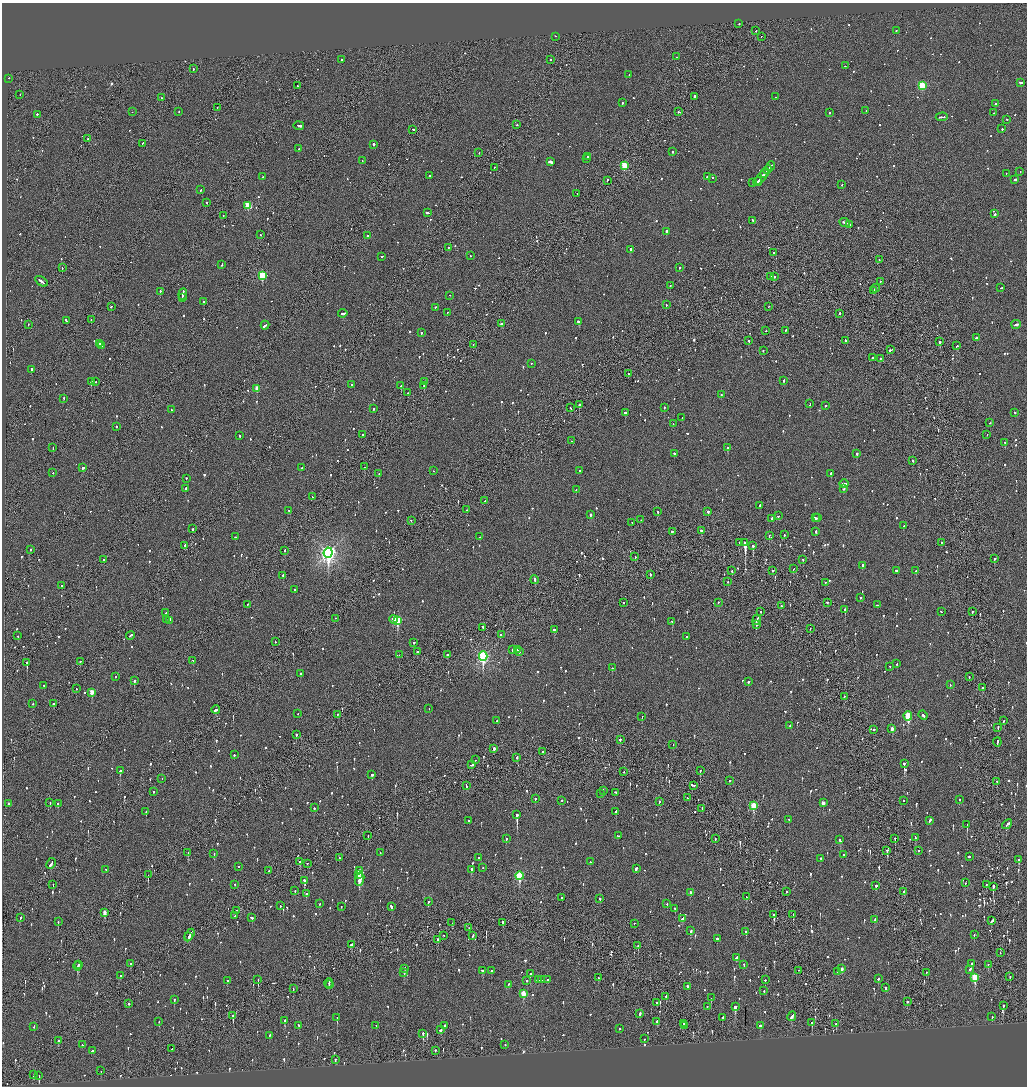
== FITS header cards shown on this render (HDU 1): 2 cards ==
NAXIS1  =                 2050
NAXIS2  =                 2168

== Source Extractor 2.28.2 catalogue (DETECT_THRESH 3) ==
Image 2050 x 2168 px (HDU 1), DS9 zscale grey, zoomed out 1/2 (1 PNG px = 2 x 2 image px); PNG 1029 x 1088 px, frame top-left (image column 2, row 2168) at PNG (2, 3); each listed source drawn as its Kron ellipse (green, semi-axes under 4 px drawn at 4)
Background -0.118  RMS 0.097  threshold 0.291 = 3 sigma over >= 5 px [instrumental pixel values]
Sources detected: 1455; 83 cannot appear on this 1/2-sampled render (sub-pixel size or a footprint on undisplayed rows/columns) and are neither listed nor drawn; of the other 1372, the 500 brightest by FLUX_AUTO listed and drawn (872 fainter detections omitted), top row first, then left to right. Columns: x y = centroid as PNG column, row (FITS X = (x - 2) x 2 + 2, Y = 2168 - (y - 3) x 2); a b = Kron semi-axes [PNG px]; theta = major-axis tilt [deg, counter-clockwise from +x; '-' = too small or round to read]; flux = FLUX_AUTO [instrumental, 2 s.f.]
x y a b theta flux
739 24 2 2 - 65
756 31 2 1 - 79
896 31 2 2 - 59
556 37 2 2 - 69
761 37 2 1 - 55
676 57 2 2 - 61
342 60 2 2 - 91
550 60 2 2 - 81
845 66 2 2 - 69
193 69 2 2 - 97
629 75 2 2 - 66
8 79 2 2 - 63
1020 83 4 2 - 280
297 86 2 2 - 86
922 86 3 3 - 1200
20 95 2 1 - 54
694 97 2 1 - 65
775 97 2 1 - 160
162 98 2 1 - 57
622 103 2 2 - 72
995 104 2 2 - 310
217 108 2 1 - 69
866 111 2 2 - 85
132 112 2 1 - 110
179 112 2 2 - 55
678 112 2 2 - 58
830 113 2 2 - 120
994 113 2 2 - 110
37 115 2 2 - 220
942 117 6 2 3 190
1007 120 2 2 - 65
517 125 2 2 - 110
299 126 5 2 - 490
1002 129 2 2 - 66
413 130 3 2 - 260
88 139 2 1 - 80
143 144 3 1 - 79
374 145 2 2 - 420
299 149 2 2 - 94
672 152 2 2 - 140
479 153 2 2 - 59
588 157 2 2 - 95
587 159 2 2 - 120
362 161 2 2 - 76
550 162 4 2 - 470
624 166 3 3 - 630
770 167 5 2 - 150
494 168 2 2 - 92
767 170 4 2 - 170
1020 172 2 2 - 60
764 174 3 1 - 140
1006 174 2 1 - 83
429 176 2 2 - 150
263 177 2 2 - 100
707 177 2 2 - 140
761 178 10 2 50 420
713 179 2 2 - 190
1015 180 3 2 - 410
607 181 3 1 - 58
757 182 4 2 - 210
752 183 2 2 - 140
842 185 2 2 - 61
201 190 2 2 - 58
577 194 2 2 - 72
207 203 2 2 - 58
248 206 3 3 - 840
427 213 3 2 - 160
995 214 2 2 - 140
223 216 2 2 - 75
752 221 2 2 - 65
845 223 5 2 - 210
850 225 3 2 - 150
666 232 3 2 - 350
260 235 2 2 - 110
367 236 2 2 - 170
448 248 2 2 - 110
630 250 4 2 - 360
773 253 2 1 - 120
470 256 2 2 - 100
381 257 3 2 - 85
879 260 2 1 - 76
222 265 3 2 - 97
62 268 2 1 - 71
679 268 2 2 - 83
262 276 3 3 - 1200
770 277 2 2 - 63
774 277 2 2 - 73
41 282 7 2 -35 290
880 282 2 2 - 88
670 286 2 2 - 140
1001 288 3 2 - 96
875 289 4 1 - 200
874 291 3 2 - 160
160 292 2 2 - 160
183 295 5 2 - 300
450 296 2 1 - 63
182 298 3 2 - 210
204 302 2 2 - 220
666 305 2 2 - 64
111 307 2 2 - 74
768 307 2 1 - 61
435 308 2 2 - 63
447 313 2 2 - 230
343 314 4 2 - 170
840 314 2 1 - 88
91 320 3 2 - 99
66 321 4 2 - 160
579 322 3 2 - 520
502 324 3 2 - 300
28 325 2 1 - 62
1016 325 5 2 - 160
265 326 4 2 - 240
765 331 2 1 - 120
786 331 2 2 - 160
421 333 2 2 - 62
976 338 3 2 - 120
749 341 2 1 - 160
845 341 2 2 - 94
940 342 2 2 - 250
100 344 3 2 - 240
473 345 2 2 - 100
102 346 2 2 - 160
957 346 3 2 - 110
890 350 4 2 - 150
763 351 2 2 - 60
872 358 2 2 - 190
880 359 2 2 - 110
532 364 2 2 - 59
31 370 3 2 - 200
628 374 2 2 - 59
783 381 2 2 - 390
91 382 2 2 - 170
95 382 3 2 - 86
424 382 2 2 - 230
352 385 2 2 - 81
401 386 2 2 - 260
424 386 2 2 - 190
257 389 3 2 - 310
408 393 2 2 - 130
721 395 2 2 - 220
64 399 2 2 - 69
810 404 3 2 - 76
579 405 2 2 - 520
825 406 2 2 - 86
570 408 3 1 - 65
664 408 2 2 - 120
374 409 2 2 - 74
172 410 2 2 - 55
625 413 2 2 - 330
1015 413 2 2 - 96
682 418 2 2 - 90
990 423 2 2 - 68
673 424 2 1 - 57
116 427 2 2 - 220
363 435 2 2 - 55
987 435 2 2 - 58
240 436 2 2 - 160
571 441 2 1 - 58
1005 443 2 2 - 70
53 448 3 1 - 140
728 448 2 2 - 410
674 454 2 2 - 120
857 454 2 2 - 460
912 461 2 2 - 120
364 467 2 2 - 76
83 468 2 2 - 790
301 468 2 2 - 130
433 471 2 2 - 96
579 471 2 2 - 110
53 473 2 2 - 64
379 474 2 2 - 55
831 474 2 2 - 250
186 479 2 2 - 100
844 484 5 2 - 280
185 489 3 2 - 130
844 489 2 2 - 86
576 490 2 2 - 89
312 497 2 2 - 94
485 501 2 2 - 93
760 506 3 2 - 74
467 510 2 2 - 68
289 511 3 2 - 160
657 512 3 2 - 84
708 512 2 2 - 400
590 515 2 2 - 290
778 516 2 2 - 71
815 518 3 2 - 210
818 518 2 1 - 160
771 519 3 2 - 100
641 520 2 2 - 56
411 521 2 1 - 250
632 523 2 2 - 58
903 526 2 2 - 130
192 529 2 2 - 270
702 531 3 2 - 110
672 532 2 2 - 100
816 532 2 2 - 260
784 535 2 2 - 88
769 536 2 1 - 58
235 537 2 2 - 60
480 537 2 2 - 100
739 543 2 2 - 150
745 543 3 2 - 9600
941 543 2 1 - 59
185 546 2 2 - 200
753 546 2 2 - 420
31 550 2 2 - 98
285 551 2 1 - 210
328 553 5 4 - 8500
635 557 2 2 - 130
994 559 2 2 - 100
104 560 2 2 - 67
803 560 2 2 - 72
862 566 4 2 - 130
793 569 2 1 - 93
732 571 2 2 - 71
773 571 2 2 - 61
896 571 2 2 - 340
916 571 3 2 - 68
650 575 2 2 - 120
283 576 2 2 - 150
535 580 4 2 - 190
728 582 2 2 - 130
826 583 2 2 - 100
62 586 2 2 - 85
295 590 2 2 - 57
860 598 2 2 - 84
623 603 2 2 - 130
718 603 2 1 - 57
827 603 2 2 - 65
247 605 2 2 - 56
877 605 2 2 - 73
781 606 2 1 - 79
845 610 2 2 - 200
761 612 2 2 - 60
941 612 2 2 - 62
972 612 2 2 - 60
166 613 2 2 - 76
335 619 2 1 - 64
166 620 2 2 - 110
393 620 4 2 - 180
757 620 5 2 - 310
169 621 3 2 - 170
397 621 4 3 - 1300
672 622 2 2 - 150
756 625 2 1 - 64
483 628 3 1 - 120
810 629 2 1 - 81
554 630 3 2 - 190
501 635 2 2 - 79
18 636 2 2 - 94
130 636 4 2 - 140
686 637 2 2 - 64
275 642 2 2 - 72
414 643 2 2 - 67
512 650 2 2 - 280
517 650 2 1 - 87
417 652 2 2 - 190
519 652 2 2 - 110
399 655 2 1 - 59
447 655 2 2 - 120
483 657 5 3 - 3800
193 661 2 2 - 65
80 662 2 2 - 54
27 663 3 2 - 390
897 664 2 2 - 56
890 667 2 2 - 55
612 668 3 2 - 160
300 674 2 2 - 130
115 677 2 2 - 55
969 677 2 2 - 72
134 681 3 2 - 350
748 682 2 2 - 110
950 685 2 1 - 62
44 686 2 2 - 72
982 688 3 2 - 97
76 689 2 2 - 57
92 693 3 3 - 340
844 697 2 2 - 75
33 704 2 2 - 59
54 704 3 2 - 120
429 709 2 1 - 60
216 710 4 2 - 150
298 714 2 2 - 62
337 715 2 1 - 71
923 715 5 2 - 150
908 716 4 3 - 940
642 717 2 2 - 82
497 721 2 2 - 87
1004 721 2 2 - 64
790 726 2 2 - 64
998 728 4 2 - 170
892 729 3 2 - 140
873 730 2 2 - 130
296 735 3 2 - 160
620 740 2 2 - 230
997 742 4 2 - 180
673 745 2 2 - 57
494 749 2 2 - 1600
543 752 2 2 - 120
234 755 2 2 - 260
517 758 3 2 - 120
476 760 2 1 - 85
904 764 2 2 - 440
471 765 4 2 - 150
120 771 2 2 - 200
700 771 2 2 - 200
624 772 2 1 - 80
372 775 3 2 - 110
162 779 2 1 - 130
729 781 2 2 - 360
997 782 2 1 - 120
466 786 3 1 - 96
693 786 4 2 - 300
603 791 3 2 - 110
153 792 2 2 - 100
615 793 2 2 - 59
600 794 2 1 - 87
687 798 2 2 - 73
535 799 2 2 - 230
959 800 2 2 - 110
562 801 2 2 - 110
904 801 2 2 - 64
659 802 3 2 - 100
50 803 2 1 - 72
823 803 3 2 - 150
9 804 2 2 - 110
58 804 2 2 - 160
753 806 4 3 - 760
314 808 2 2 - 72
702 809 2 2 - 61
146 812 2 2 - 120
616 812 3 2 - 120
517 815 4 2 - 1700
789 820 2 2 - 56
469 821 2 2 - 150
930 821 4 2 - 190
967 825 3 1 - 150
1007 825 5 2 - 140
368 836 2 1 - 220
618 836 2 2 - 62
915 838 4 2 - 120
506 839 2 2 - 97
715 839 2 2 - 57
895 839 3 2 - 110
840 840 2 2 - 230
887 851 3 2 - 440
919 851 2 2 - 110
188 853 2 1 - 79
380 853 2 2 - 68
214 854 2 2 - 88
843 855 2 2 - 140
969 857 2 2 - 210
339 858 2 2 - 74
479 858 2 1 - 92
821 859 2 2 - 91
1019 860 3 2 - 350
300 862 2 2 - 120
590 862 2 2 - 67
51 864 6 2 60 300
307 864 2 2 - 80
238 867 2 2 - 93
483 868 2 2 - 110
636 869 3 2 - 180
106 870 2 2 - 120
471 870 2 2 - 170
269 871 2 1 - 88
359 871 2 2 - 4200
148 875 2 1 - 170
358 875 2 2 - 130
519 876 4 3 - 1100
360 880 6 3 70 270
304 881 3 2 - 520
965 883 2 2 - 63
53 885 2 1 - 130
235 885 2 2 - 190
986 885 2 2 - 78
876 886 2 2 - 280
993 887 3 2 - 470
295 891 2 2 - 71
786 892 2 2 - 230
904 892 2 2 - 220
690 893 3 2 - 86
306 894 2 2 - 110
746 897 2 2 - 67
562 898 2 2 - 79
600 899 2 2 - 400
428 902 2 2 - 72
319 904 2 2 - 55
667 904 2 2 - 140
280 906 2 2 - 65
341 907 2 2 - 60
391 907 4 2 - 99
675 909 2 2 - 170
236 911 2 2 - 95
104 913 3 2 - 180
773 915 2 1 - 210
793 915 3 2 - 180
235 916 2 1 - 57
20 918 3 2 - 91
252 918 3 2 - 79
682 919 3 2 - 140
875 920 3 2 - 69
992 921 3 2 - 340
58 922 2 2 - 120
452 923 3 1 - 64
503 923 3 1 - 290
634 924 2 2 - 77
469 928 2 2 - 100
691 931 3 2 - 88
746 932 2 2 - 200
189 935 7 2 61 470
974 935 3 2 - 97
443 936 2 1 - 55
473 936 3 2 - 170
188 937 2 2 - 150
717 939 2 2 - 160
438 940 2 2 - 71
351 945 3 2 - 97
638 946 3 2 - 320
1000 953 2 1 - 71
737 958 3 2 - 120
130 964 2 2 - 98
972 964 3 2 - 140
79 965 2 1 - 130
744 965 3 2 - 78
988 965 3 2 - 60
77 967 4 2 - 380
405 969 2 2 - 69
842 969 3 2 - 86
970 970 3 2 - 160
483 971 3 2 - 130
491 971 2 2 - 97
798 971 3 1 - 67
838 972 3 2 - 74
404 973 2 2 - 90
926 973 2 2 - 130
530 974 2 2 - 200
120 976 2 2 - 220
1010 977 2 2 - 89
598 978 3 1 - 280
975 978 4 3 - 860
878 979 3 2 - 65
258 980 3 2 - 120
539 980 2 1 - 58
541 980 2 2 - 60
547 980 2 1 - 260
765 980 2 2 - 75
227 981 2 2 - 210
527 981 2 2 - 110
329 984 5 2 - 110
329 985 2 2 - 56
509 985 3 2 - 110
688 987 3 2 - 250
886 988 3 2 - 68
293 989 2 1 - 78
764 991 2 2 - 61
523 994 4 3 - 350
666 997 2 2 - 180
711 998 2 1 - 110
174 1000 2 2 - 180
907 1002 3 2 - 77
657 1003 3 2 - 110
129 1004 2 2 - 140
1003 1006 3 2 - 260
707 1007 2 2 - 120
735 1007 3 2 - 590
640 1014 4 2 - 160
233 1016 4 2 - 210
792 1017 5 2 - 180
992 1017 2 1 - 300
337 1018 3 2 - 290
722 1018 2 2 - 120
285 1021 3 2 - 250
159 1022 2 2 - 69
657 1022 3 2 - 110
812 1023 2 2 - 150
684 1024 2 2 - 59
836 1024 2 2 - 56
299 1026 3 2 - 84
376 1026 2 2 - 61
444 1026 3 2 - 78
685 1026 2 2 - 58
760 1026 3 2 - 110
34 1027 3 2 - 57
620 1029 2 2 - 130
440 1030 3 2 - 110
423 1034 3 2 - 200
269 1036 3 2 - 210
644 1039 2 2 - 76
58 1041 4 2 - 140
82 1045 2 2 - 59
505 1045 2 2 - 210
172 1049 2 1 - 54
93 1051 4 2 - 140
435 1051 2 2 - 66
335 1060 3 2 - 88
101 1071 2 1 - 84
34 1075 3 2 - 81
39 1076 3 1 - 190
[872 fainter detections neither listed nor drawn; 83 sub-pixel or undisplayed-footprint detections neither listed nor drawn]